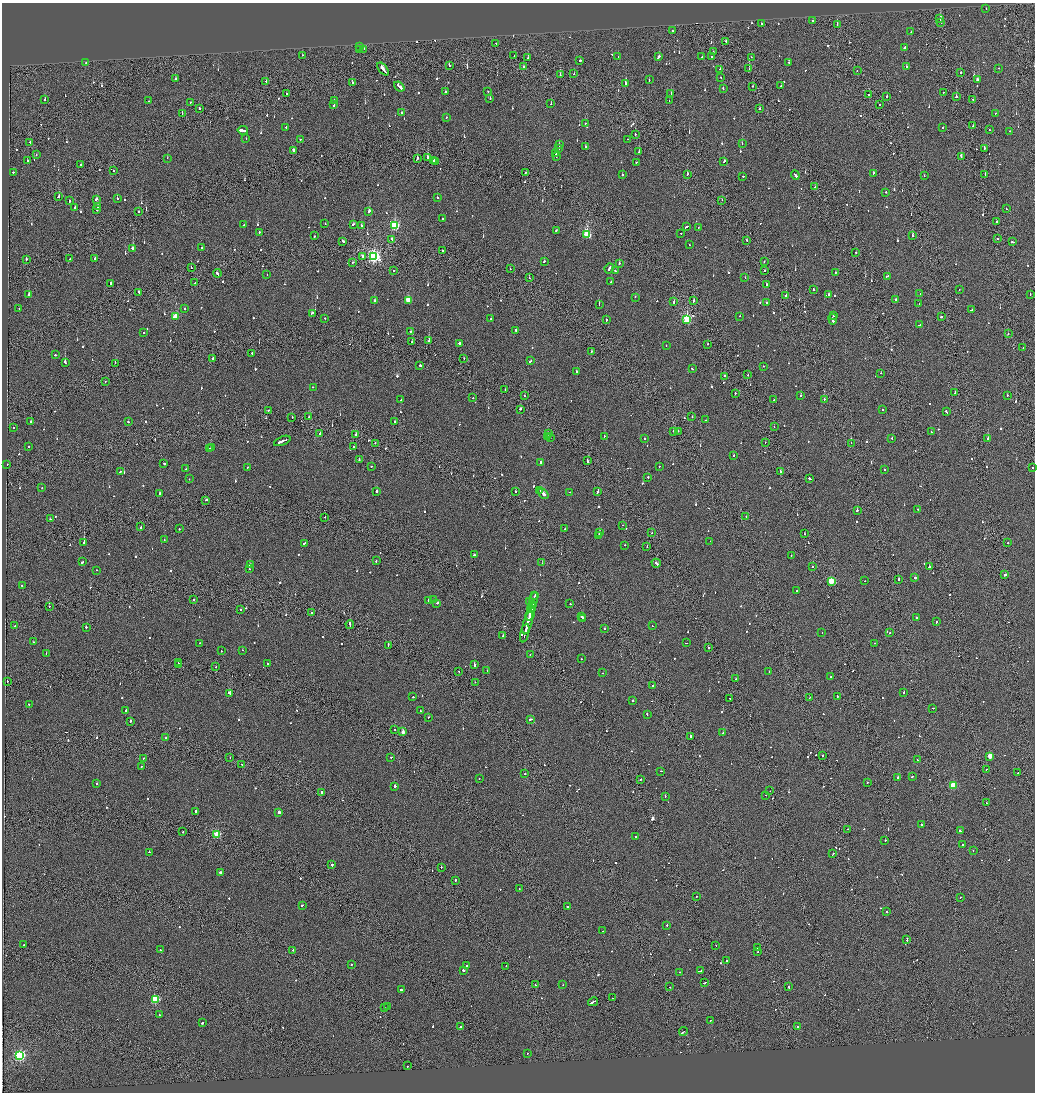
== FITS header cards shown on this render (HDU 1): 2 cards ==
NAXIS1  =                 2065
NAXIS2  =                 2180

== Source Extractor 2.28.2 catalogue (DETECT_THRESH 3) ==
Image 2065 x 2180 px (HDU 1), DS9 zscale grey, zoomed out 1/2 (1 PNG px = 2 x 2 image px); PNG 1037 x 1094 px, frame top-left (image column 1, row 2179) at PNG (2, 3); each listed source drawn as its Kron ellipse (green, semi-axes under 4 px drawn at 4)
Background -0.102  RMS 0.066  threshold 0.199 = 3 sigma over >= 5 px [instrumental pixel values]
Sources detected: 1039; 60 cannot appear on this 1/2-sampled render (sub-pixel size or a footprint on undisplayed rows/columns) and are neither listed nor drawn; of the other 979, the 500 brightest by FLUX_AUTO listed and drawn (479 fainter detections omitted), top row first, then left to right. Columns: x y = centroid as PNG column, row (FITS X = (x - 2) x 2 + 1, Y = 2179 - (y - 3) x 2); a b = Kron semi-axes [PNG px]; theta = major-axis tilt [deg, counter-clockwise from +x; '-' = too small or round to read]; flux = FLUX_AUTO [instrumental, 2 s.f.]
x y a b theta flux
986 9 2 1 - 92
940 18 2 2 - 730
813 21 2 1 - 74
940 22 3 1 - 110
761 24 2 2 - 79
837 24 2 2 - 200
672 31 2 1 - 78
911 32 2 1 - 100
726 41 2 2 - 77
496 43 2 2 - 100
359 46 2 2 - 390
904 48 4 2 - 340
359 49 2 2 - 98
364 49 2 2 - 71
713 52 2 2 - 90
302 55 2 2 - 64
514 56 2 1 - 81
618 56 2 1 - 68
659 57 3 2 - 150
702 57 2 2 - 93
712 57 2 2 - 64
751 57 2 1 - 78
528 58 2 1 - 620
580 61 2 2 - 1200
86 62 2 2 - 84
789 62 2 2 - 85
449 65 2 2 - 75
523 66 2 1 - 340
906 67 2 2 - 87
999 68 2 2 - 72
383 69 7 2 -50 680
720 69 2 2 - 140
749 69 2 2 - 160
857 71 2 1 - 69
961 72 2 1 - 130
574 74 2 1 - 120
560 75 3 1 - 430
721 78 2 2 - 130
176 79 2 2 - 64
649 80 2 2 - 65
977 80 3 2 - 95
266 81 3 1 - 90
352 83 2 2 - 99
625 84 2 2 - 250
399 86 6 2 -40 670
753 86 2 1 - 100
781 86 2 1 - 110
723 89 2 2 - 190
488 91 2 1 - 76
446 92 3 2 - 190
943 92 2 1 - 99
287 93 2 2 - 76
671 93 2 2 - 76
868 95 2 2 - 140
887 96 2 1 - 100
956 97 2 2 - 140
490 99 2 2 - 120
972 99 2 2 - 80
45 100 2 2 - 110
149 101 2 2 - 68
334 101 2 2 - 340
669 101 2 1 - 230
190 102 2 2 - 75
551 104 2 1 - 95
880 104 2 2 - 140
334 105 2 2 - 270
199 108 2 2 - 270
760 109 2 2 - 81
401 113 2 2 - 160
995 113 2 2 - 110
182 114 2 1 - 69
447 117 2 2 - 77
585 123 2 2 - 83
973 126 2 1 - 89
286 127 2 2 - 110
943 127 2 2 - 82
243 130 5 2 - 1500
990 130 2 1 - 330
1010 131 2 2 - 180
635 134 2 2 - 190
246 139 2 2 - 73
300 139 2 2 - 70
628 139 2 1 - 65
30 142 2 1 - 69
559 144 2 2 - 170
742 144 2 2 - 65
585 147 2 2 - 95
984 148 2 2 - 240
559 149 2 2 - 67
293 150 2 2 - 1300
639 152 2 1 - 130
555 153 2 2 - 75
36 155 2 2 - 93
556 156 2 2 - 67
961 156 3 2 - 200
428 157 3 1 - 320
167 158 2 1 - 120
417 159 3 2 - 140
434 160 3 2 - 310
27 161 2 2 - 150
435 161 2 1 - 410
724 161 3 2 - 200
636 162 2 2 - 96
80 165 2 2 - 93
113 171 2 2 - 130
13 172 2 2 - 99
525 172 2 2 - 82
873 173 2 2 - 98
687 174 3 2 - 99
985 174 2 2 - 79
623 175 2 2 - 100
795 175 5 2 - 300
743 176 2 2 - 180
924 176 2 1 - 72
815 187 2 2 - 140
886 192 2 2 - 95
58 197 3 2 - 220
437 198 2 2 - 99
96 199 3 2 - 380
117 199 2 2 - 330
722 200 2 1 - 70
69 201 2 2 - 170
98 207 2 2 - 92
75 208 2 2 - 130
1006 209 2 2 - 81
97 210 2 2 - 360
139 211 2 1 - 360
369 211 2 2 - 420
443 219 2 2 - 180
997 222 2 2 - 85
325 224 2 2 - 89
353 224 3 2 - 180
243 225 2 2 - 74
361 225 2 2 - 220
395 226 3 3 - 1300
686 227 3 2 - 200
698 228 2 2 - 120
556 230 2 2 - 85
259 232 2 2 - 110
681 233 2 2 - 100
587 235 3 3 - 1200
314 236 2 2 - 71
912 236 2 2 - 380
392 239 2 1 - 69
997 239 2 1 - 77
747 240 2 2 - 100
343 241 3 2 - 140
1012 242 3 1 - 210
689 245 2 2 - 72
201 247 2 2 - 80
133 249 3 2 - 1000
442 251 2 2 - 150
856 252 2 1 - 370
363 256 3 2 - 120
374 256 4 4 - 3000
26 259 2 2 - 130
70 259 2 2 - 290
95 259 2 2 - 88
544 261 2 2 - 99
353 262 3 2 - 78
764 262 2 1 - 71
619 264 2 2 - 150
191 268 2 1 - 120
609 268 5 2 - 420
510 269 2 1 - 77
394 271 2 2 - 86
615 271 2 2 - 160
764 271 2 2 - 230
835 272 2 2 - 310
217 273 4 2 - 370
267 275 2 1 - 74
887 276 4 2 - 220
529 278 2 1 - 69
745 278 2 2 - 69
611 282 2 2 - 69
111 283 2 2 - 270
195 283 2 2 - 90
767 284 2 2 - 430
813 289 3 2 - 99
959 290 2 2 - 73
139 292 2 2 - 110
829 294 2 2 - 550
920 294 2 2 - 75
1030 294 2 2 - 83
29 295 2 2 - 990
786 296 2 1 - 200
635 297 2 2 - 97
896 299 2 2 - 100
408 300 3 3 - 590
375 301 3 2 - 170
693 301 3 1 - 180
674 302 2 1 - 420
766 303 2 2 - 160
599 304 2 2 - 76
919 304 2 1 - 130
19 308 2 1 - 79
184 309 2 2 - 78
972 310 3 2 - 200
312 313 3 2 - 270
740 316 2 2 - 72
833 316 2 1 - 390
175 317 3 2 - 470
941 317 2 2 - 160
325 318 2 2 - 70
491 319 2 2 - 230
687 319 4 3 - 1700
833 319 5 2 - 300
606 320 2 2 - 280
919 325 3 2 - 98
516 330 2 2 - 230
144 332 2 2 - 110
410 332 3 2 - 96
1008 334 2 2 - 77
429 340 3 2 - 360
412 342 2 2 - 210
459 344 2 2 - 2100
708 344 2 2 - 360
666 345 2 2 - 94
1023 347 2 2 - 71
592 352 2 2 - 70
252 353 2 1 - 150
55 355 2 2 - 140
213 358 3 2 - 160
464 358 2 1 - 91
530 361 3 2 - 230
65 362 3 2 - 390
115 363 2 1 - 140
420 366 2 2 - 360
763 366 2 2 - 170
692 369 2 2 - 90
576 371 2 2 - 76
881 373 2 1 - 72
748 375 2 1 - 120
725 376 2 2 - 190
105 381 2 2 - 70
313 387 2 2 - 330
505 390 2 1 - 69
955 392 2 1 - 370
735 393 2 2 - 300
801 395 2 2 - 130
524 396 2 1 - 240
1007 396 2 2 - 90
473 398 2 2 - 97
824 399 2 2 - 200
401 400 2 2 - 230
773 400 2 2 - 140
520 409 2 2 - 92
882 409 2 2 - 77
268 410 2 2 - 120
946 412 3 2 - 190
292 417 2 2 - 80
309 417 4 2 - 160
692 417 2 2 - 91
706 420 2 1 - 64
31 421 2 2 - 200
394 421 2 2 - 120
128 422 2 2 - 80
774 427 2 1 - 80
13 428 2 2 - 93
673 431 2 2 - 120
678 431 2 2 - 64
931 432 2 2 - 79
320 433 2 2 - 170
548 433 2 2 - 84
356 435 2 1 - 770
548 436 2 1 - 210
604 436 2 2 - 69
550 438 2 1 - 260
644 438 2 2 - 69
892 438 2 2 - 100
988 438 2 2 - 160
282 441 9 2 22 560
765 442 2 1 - 110
375 443 2 2 - 69
851 443 2 1 - 69
29 447 2 2 - 70
211 447 3 2 - 140
353 447 2 2 - 120
210 448 2 2 - 73
733 456 2 2 - 73
359 460 2 2 - 170
587 461 3 2 - 450
541 462 2 2 - 210
7 464 2 2 - 140
164 464 2 2 - 220
371 466 2 2 - 69
659 466 2 2 - 79
247 467 2 2 - 67
1033 467 2 2 - 74
186 469 2 2 - 74
885 470 2 2 - 65
120 471 2 2 - 110
780 471 3 2 - 180
648 477 2 2 - 180
809 478 2 2 - 510
189 479 2 2 - 120
42 487 2 2 - 83
377 491 2 2 - 310
515 491 2 2 - 84
540 491 2 1 - 110
598 491 3 2 - 200
570 492 2 2 - 97
160 494 2 2 - 160
543 494 6 2 -44 540
205 500 3 2 - 180
918 509 2 2 - 95
857 510 2 2 - 390
325 517 2 1 - 67
746 517 2 2 - 650
50 519 2 2 - 160
622 525 2 1 - 84
141 527 2 2 - 120
179 529 2 2 - 72
565 529 2 2 - 150
599 533 3 2 - 620
652 533 2 1 - 97
804 534 2 1 - 75
599 535 2 2 - 450
164 540 2 1 - 98
710 541 2 1 - 140
84 543 2 2 - 1300
305 543 4 2 - 310
1008 543 2 1 - 180
624 545 2 1 - 89
647 547 2 1 - 120
474 555 2 2 - 110
791 555 2 2 - 84
376 561 2 2 - 89
83 562 2 2 - 300
542 563 2 1 - 180
656 563 5 2 - 320
250 564 2 2 - 150
813 567 2 2 - 170
929 567 2 2 - 6300
249 569 2 2 - 85
96 570 2 2 - 82
1005 575 2 2 - 220
915 578 2 2 - 2300
898 579 3 2 - 180
831 581 3 3 - 600
864 581 2 1 - 110
22 586 2 1 - 200
797 591 2 2 - 66
535 595 2 1 - 160
534 599 7 2 78 740
194 600 2 2 - 97
428 600 2 2 - 98
434 600 2 1 - 73
530 601 2 2 - 77
437 603 3 2 - 250
533 604 2 2 - 180
570 604 2 2 - 200
49 606 2 1 - 110
532 608 5 2 - 470
241 609 2 2 - 140
311 613 2 1 - 100
530 613 8 2 75 520
582 617 3 2 - 280
583 618 2 2 - 170
917 618 3 2 - 300
528 622 12 2 75 750
936 622 2 2 - 250
350 624 4 1 - 340
15 626 2 1 - 210
652 626 2 2 - 72
86 627 2 2 - 150
605 629 2 2 - 92
525 633 9 1 76 570
822 633 2 2 - 67
890 633 2 2 - 91
503 636 2 2 - 66
33 642 2 1 - 77
199 643 2 2 - 110
686 643 2 1 - 100
874 643 2 2 - 67
388 645 4 1 - 220
709 648 2 2 - 240
243 650 2 2 - 69
221 651 2 2 - 72
46 653 2 2 - 140
530 655 2 2 - 88
582 659 2 2 - 65
178 663 2 1 - 150
267 664 2 2 - 740
474 664 4 2 - 260
179 665 2 2 - 170
216 667 2 1 - 260
459 671 2 1 - 94
487 671 2 2 - 110
769 672 2 2 - 67
602 673 2 2 - 73
831 677 2 1 - 93
736 679 3 1 - 130
7 681 2 2 - 78
475 682 2 1 - 64
653 686 2 2 - 95
904 692 2 2 - 95
229 693 4 2 - 530
837 696 2 2 - 180
413 697 2 2 - 190
730 698 2 2 - 78
809 698 2 1 - 110
633 701 2 2 - 69
29 704 2 1 - 65
933 708 2 1 - 130
126 710 2 2 - 71
420 711 2 2 - 72
647 714 3 2 - 150
428 717 2 2 - 78
530 719 3 2 - 260
130 721 2 2 - 120
395 729 2 2 - 67
403 732 3 2 - 120
723 733 2 2 - 130
691 736 2 2 - 440
166 738 2 2 - 80
822 756 2 1 - 200
990 756 3 2 - 210
391 757 2 1 - 200
230 758 2 1 - 140
143 759 2 1 - 75
917 760 2 2 - 150
242 764 2 1 - 240
141 767 2 2 - 110
987 769 2 1 - 69
661 771 2 2 - 64
1018 773 2 1 - 110
525 774 2 2 - 97
912 777 2 2 - 320
897 778 3 2 - 160
479 779 2 1 - 74
641 779 2 2 - 230
867 782 2 1 - 87
97 783 2 2 - 100
395 786 2 2 - 490
953 786 3 3 - 510
770 791 2 1 - 73
321 792 2 2 - 370
766 795 2 1 - 67
665 796 2 1 - 91
986 803 2 1 - 120
196 811 2 2 - 380
279 812 2 2 - 2300
922 825 2 2 - 120
848 829 2 1 - 73
960 831 2 2 - 150
183 832 2 1 - 71
217 834 3 3 - 790
635 837 2 2 - 190
885 840 2 2 - 240
962 845 2 2 - 360
973 850 2 2 - 78
149 852 2 2 - 100
833 854 3 2 - 160
332 865 2 2 - 190
441 867 2 2 - 86
221 872 2 2 - 540
455 880 2 2 - 250
519 889 2 2 - 65
696 896 2 1 - 120
960 897 2 1 - 120
302 905 3 2 - 160
567 907 2 2 - 120
887 912 2 2 - 68
667 925 2 2 - 160
603 931 2 1 - 160
907 939 3 1 - 360
24 945 2 1 - 100
716 945 2 2 - 71
758 947 2 1 - 80
160 950 2 1 - 65
293 950 2 1 - 130
758 952 2 1 - 140
726 961 2 1 - 500
351 964 2 2 - 69
467 965 2 2 - 78
506 966 2 1 - 89
463 970 2 2 - 1500
700 971 3 2 - 210
680 972 2 2 - 79
705 983 3 2 - 180
535 985 2 1 - 170
563 985 2 2 - 170
670 987 2 1 - 200
789 987 2 2 - 170
401 990 2 2 - 150
613 998 2 1 - 94
155 999 3 3 - 1100
593 1002 5 2 - 390
388 1007 2 2 - 220
384 1008 2 2 - 87
159 1015 2 2 - 330
711 1020 2 1 - 72
202 1023 2 2 - 140
460 1027 2 2 - 450
797 1027 2 2 - 250
683 1032 4 2 - 280
527 1053 2 1 - 66
20 1055 4 3 - 2200
407 1066 2 2 - 120
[479 fainter detections neither listed nor drawn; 60 sub-pixel or undisplayed-footprint detections neither listed nor drawn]